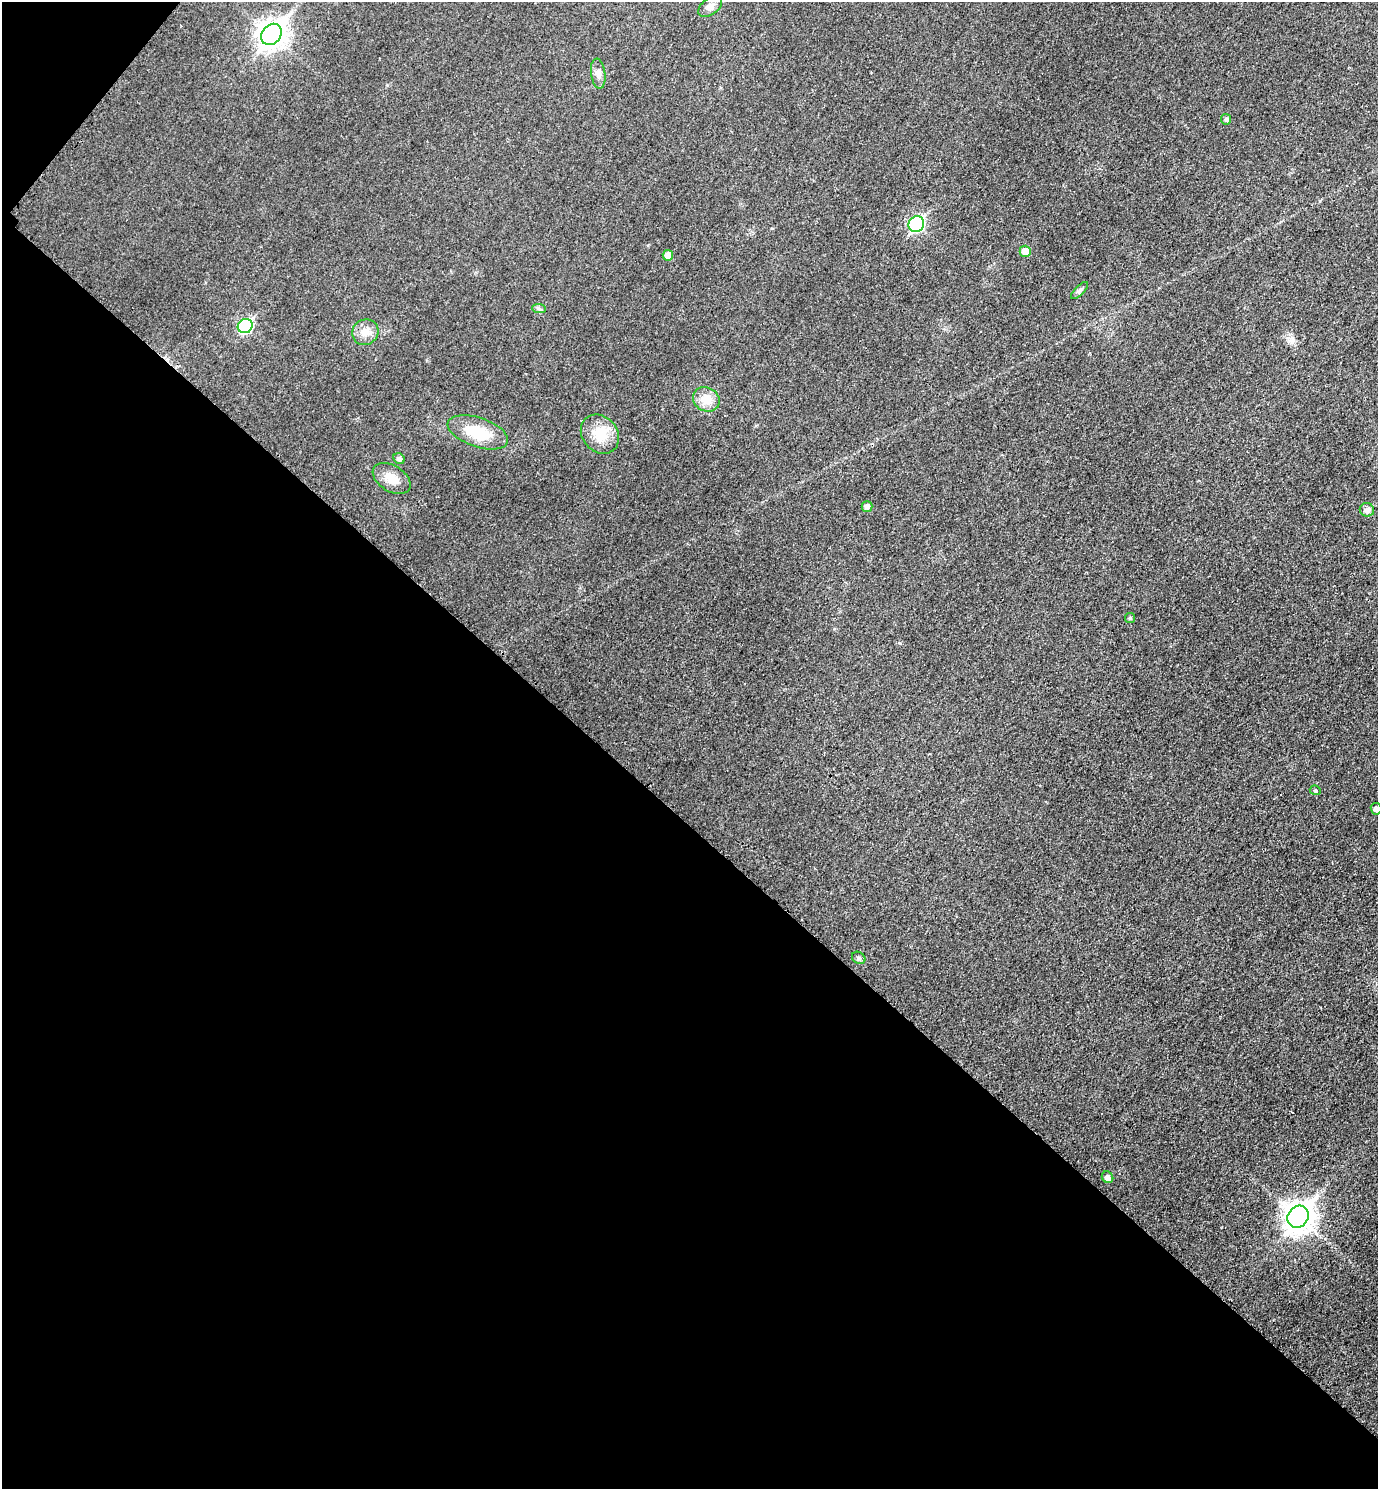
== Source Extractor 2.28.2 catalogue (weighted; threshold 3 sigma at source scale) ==
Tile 9 of 4 x 4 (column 1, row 3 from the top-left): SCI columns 163-1538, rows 1503-2989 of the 5978 x 5975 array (HDU 1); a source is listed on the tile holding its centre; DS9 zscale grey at full resolution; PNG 1380 x 1491 px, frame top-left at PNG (2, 2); each listed source drawn as its Kron ellipse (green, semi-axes under 4 px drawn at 4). Shown black and unused: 45% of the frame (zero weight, under 3 of 4 exposures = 1% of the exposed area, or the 3 px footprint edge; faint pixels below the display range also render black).
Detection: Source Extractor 2.28.2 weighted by HDU 2 'WHT'; one run over the whole footprint, this tile lists its part. Background 0.0434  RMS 0.0064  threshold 0.029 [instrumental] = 3 sigma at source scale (4.5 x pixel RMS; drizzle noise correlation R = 1.50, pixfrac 1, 0.05/0.05 arcsec/px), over >= 5 px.
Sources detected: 24; all 24 listed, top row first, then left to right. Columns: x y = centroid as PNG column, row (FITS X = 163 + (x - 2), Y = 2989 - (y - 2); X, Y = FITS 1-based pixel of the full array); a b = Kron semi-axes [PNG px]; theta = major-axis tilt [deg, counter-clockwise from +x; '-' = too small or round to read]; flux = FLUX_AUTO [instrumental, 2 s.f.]
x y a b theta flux
710 6 14 8 38 3.5
271 34 11 9 49 600
598 74 15 7 -82 3.5
1226 119 5 5 - 1.6
916 224 8 7 - 99
1025 251 5 5 - 8
668 255 5 5 - 6.5
1079 291 11 4 44 1.7
539 309 7 4 -3 1.3
245 326 8 7 - 71
365 332 13 12 - 6.4
706 399 14 12 -30 9.3
478 432 31 14 -19 22
600 434 21 17 -48 14
399 459 6 5 - 2.1
392 478 21 13 -32 8.3
867 506 5 5 - 2.5
1367 510 7 6 - 2.9
1130 618 5 5 - 1.2
1315 790 5 4 - 1.4
1376 809 6 5 - 2.8
859 958 7 5 -34 1.5
1107 1177 6 5 - 2.9
1298 1217 11 10 - 770
Isophote crosses this tile's border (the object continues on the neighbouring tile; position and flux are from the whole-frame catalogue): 1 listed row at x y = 1376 809
Unlisted compact peaks at least as high as the median listed source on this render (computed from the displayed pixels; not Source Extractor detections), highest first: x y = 900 643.